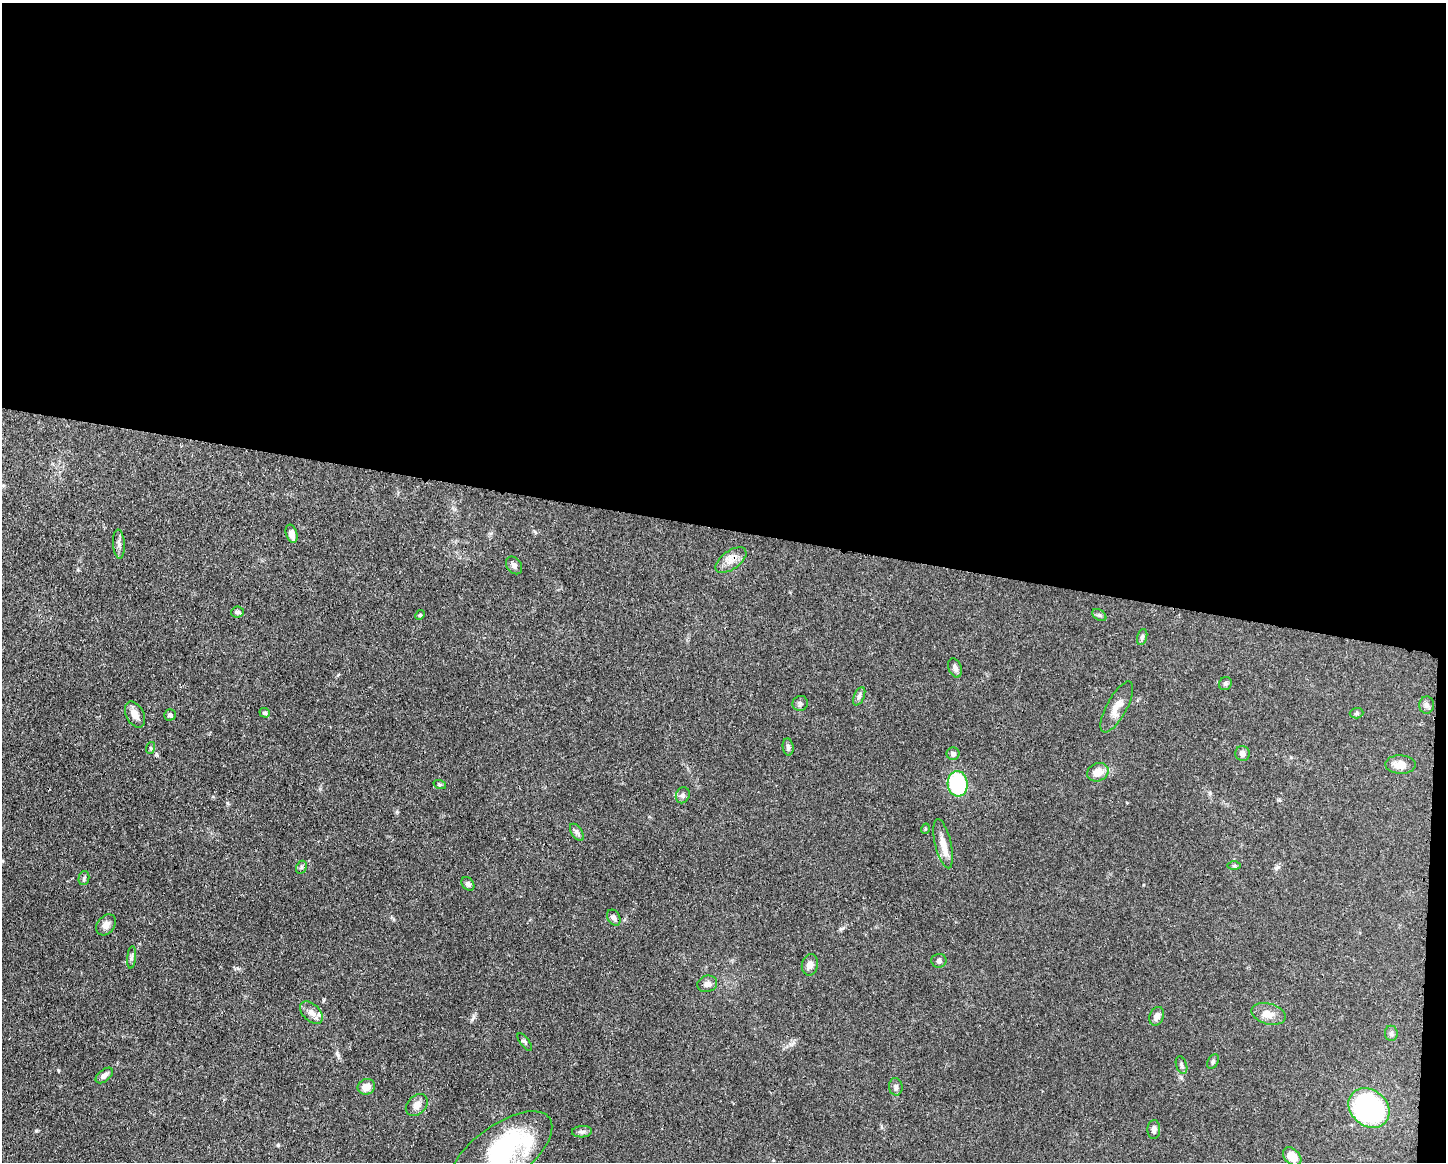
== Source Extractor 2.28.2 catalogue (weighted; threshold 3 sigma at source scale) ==
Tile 3 of 3 x 4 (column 3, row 1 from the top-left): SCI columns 3005-4448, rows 3485-4644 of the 4676 x 4645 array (HDU 1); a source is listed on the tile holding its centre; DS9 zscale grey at full resolution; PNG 1448 x 1164 px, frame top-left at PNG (2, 3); each listed source drawn as its Kron ellipse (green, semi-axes under 4 px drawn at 4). Shown black and unused: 46% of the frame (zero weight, under 3 of 4 exposures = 1% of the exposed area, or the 3 px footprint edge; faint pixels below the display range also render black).
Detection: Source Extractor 2.28.2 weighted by HDU 2 'WHT'; one run over the whole footprint, this tile lists its part. Background 0.0544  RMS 0.0032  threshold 0.0145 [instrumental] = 3 sigma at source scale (4.5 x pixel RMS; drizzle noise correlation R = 1.50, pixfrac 1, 0.05/0.05 arcsec/px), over >= 5 px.
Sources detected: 58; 1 inside a brighter object's white glare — neither listed nor drawn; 1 inside a brighter listed object's ellipse — not listed separately; the other 56 listed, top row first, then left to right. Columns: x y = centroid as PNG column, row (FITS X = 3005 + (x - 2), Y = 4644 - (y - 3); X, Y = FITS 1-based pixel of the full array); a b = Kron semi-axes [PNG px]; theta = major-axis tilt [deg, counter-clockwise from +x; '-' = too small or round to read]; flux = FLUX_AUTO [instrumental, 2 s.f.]
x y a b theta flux
292 534 9 5 -73 2.1
119 544 14 6 -86 1.3
731 560 18 9 36 3.1
514 565 9 7 -54 1.1
237 612 6 5 - 0.79
420 615 5 4 - 0.4
1099 615 8 5 -35 0.61
1142 637 8 5 75 0.76
955 668 10 6 -71 1.2
1225 684 7 6 - 0.69
859 696 10 5 66 0.86
800 703 8 7 - 0.79
1427 705 8 7 - 1.1
1117 707 28 10 61 3.9
265 713 5 4 - 0.51
1357 713 7 5 3 0.57
135 715 14 8 -62 2.7
170 715 5 5 - 0.88
788 747 9 5 -82 0.75
150 748 6 4 72 0.42
1243 753 7 7 - 1.6
953 754 6 6 - 1.2
1400 764 15 9 -1 3.4
1098 772 11 9 25 3.8
958 784 13 10 -84 28
440 785 6 4 -18 0.46
683 795 8 6 66 0.89
925 829 5 3 - 0.32
577 832 10 5 -56 0.92
943 844 25 8 -77 3.7
1234 866 7 4 0 0.46
301 867 7 5 63 0.59
84 878 7 5 77 0.59
468 884 7 5 -50 0.82
614 918 8 6 -60 1.1
106 925 12 8 52 1.9
132 957 11 4 85 0.8
939 961 7 7 - 0.84
810 965 11 8 76 1.6
707 984 10 8 15 1.6
311 1013 13 8 -44 2
1268 1014 17 10 -15 3.3
1157 1016 10 7 68 1.7
1391 1033 7 6 - 0.79
525 1042 10 4 -53 0.72
1213 1062 8 5 63 0.6
1181 1065 9 5 -71 0.78
104 1075 10 5 39 1.3
366 1087 9 7 20 3.3
896 1087 9 7 -85 1
417 1105 12 9 44 2.1
1369 1108 22 18 -41 67
1154 1129 9 6 87 1.4
582 1132 10 5 5 0.97
501 1154 61 28 36 47
1292 1156 10 7 -44 4.5
Overlapping masked pixels (flux is a lower limit): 1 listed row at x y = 731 560
Isophote crosses this tile's border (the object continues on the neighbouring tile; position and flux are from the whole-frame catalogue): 1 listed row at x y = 501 1154
Unlisted compact peaks at least as high as the median listed source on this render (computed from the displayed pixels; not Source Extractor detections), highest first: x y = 278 1145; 58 1070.